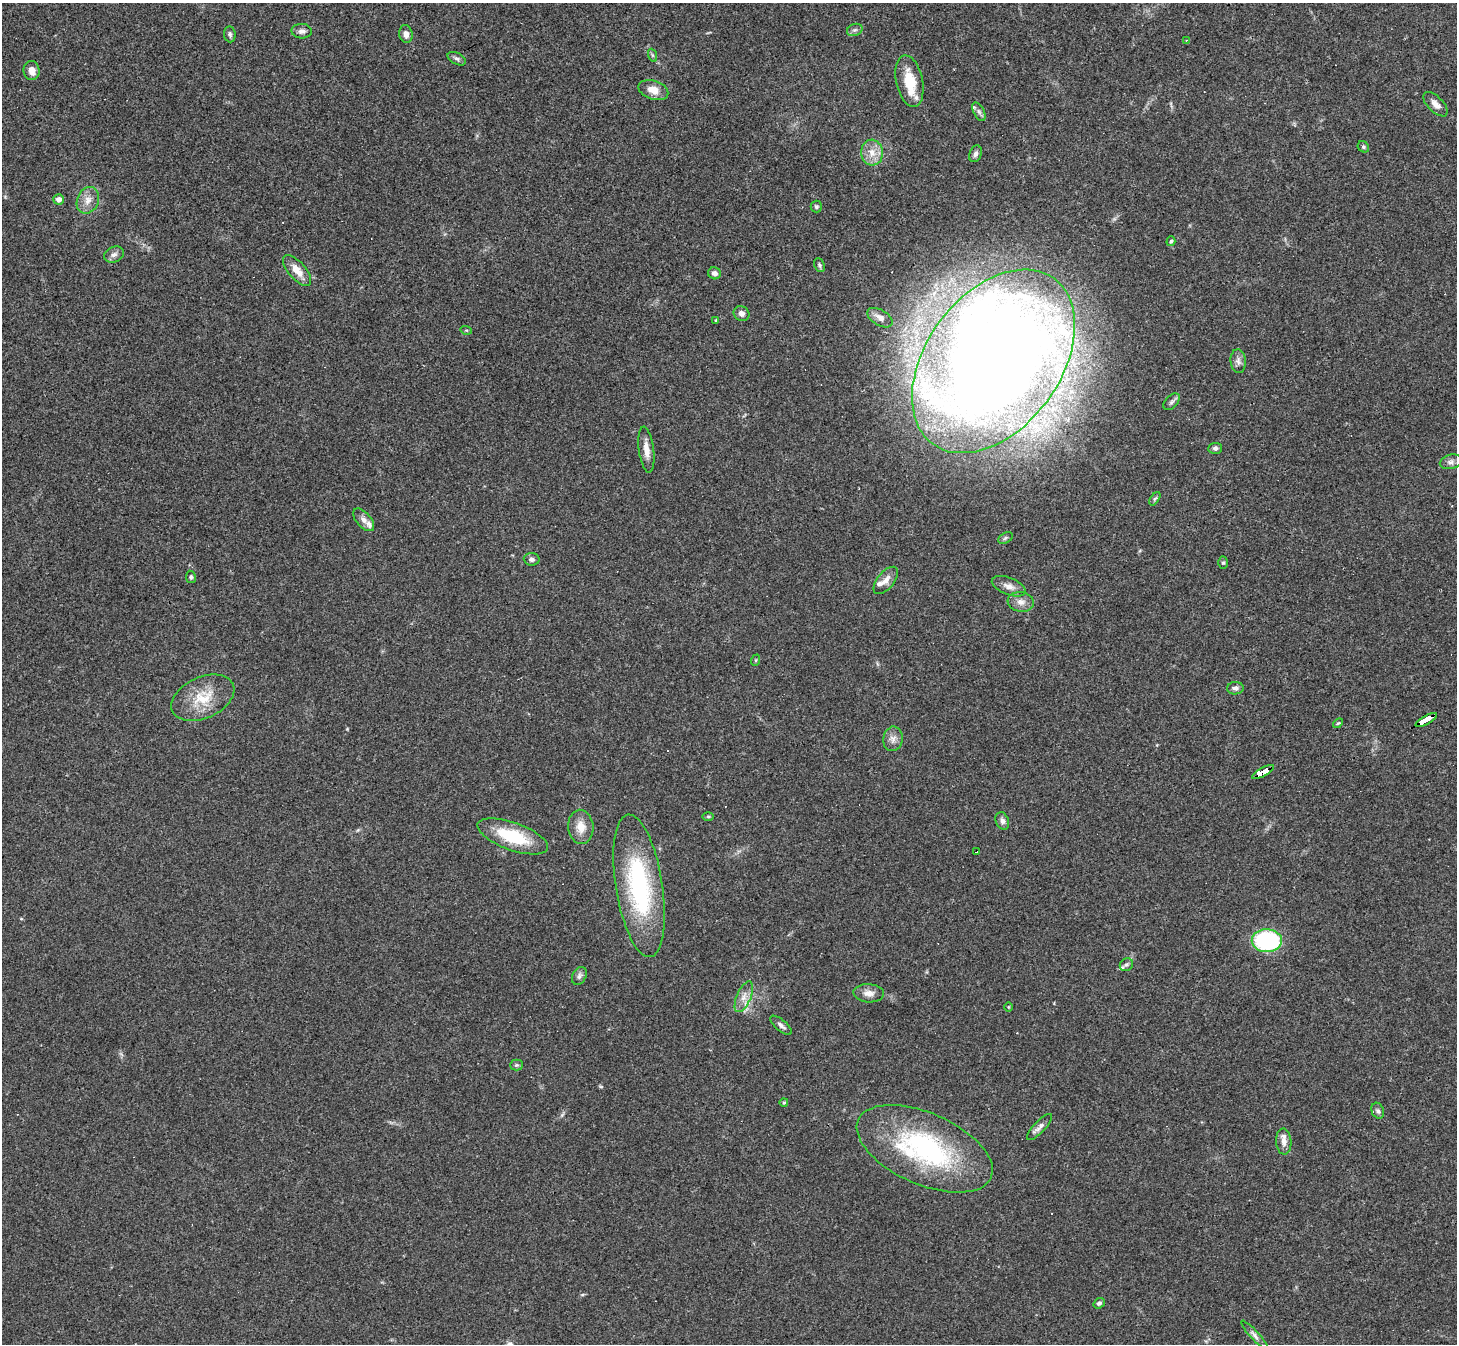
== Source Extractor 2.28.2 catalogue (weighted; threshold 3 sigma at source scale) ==
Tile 10 of 4 x 4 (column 2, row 3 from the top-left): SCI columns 1455-2909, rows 1496-2837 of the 5818 x 5810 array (HDU 1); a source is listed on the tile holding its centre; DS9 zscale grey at full resolution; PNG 1459 x 1346 px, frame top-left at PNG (2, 3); each listed source drawn as its Kron ellipse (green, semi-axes under 4 px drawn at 4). Shown black and unused: <1% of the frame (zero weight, under 3 of 4 exposures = <1% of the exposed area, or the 3 px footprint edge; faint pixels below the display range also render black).
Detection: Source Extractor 2.28.2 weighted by HDU 2 'WHT'; one run over the whole footprint, this tile lists its part. Background 0.0538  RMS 0.0051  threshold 0.0228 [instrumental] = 3 sigma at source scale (4.5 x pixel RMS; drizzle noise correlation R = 1.50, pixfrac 1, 0.05/0.05 arcsec/px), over >= 5 px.
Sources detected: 80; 3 cosmic-ray / hot-pixel residue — neither listed nor drawn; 7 inside a brighter listed object's ellipse — not listed separately; the other 70 listed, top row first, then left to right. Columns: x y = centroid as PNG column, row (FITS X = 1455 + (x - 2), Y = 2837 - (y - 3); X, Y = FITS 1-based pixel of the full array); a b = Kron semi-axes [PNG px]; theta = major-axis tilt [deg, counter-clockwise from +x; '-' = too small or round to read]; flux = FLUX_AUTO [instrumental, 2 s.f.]
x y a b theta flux
855 30 8 6 19 1.3
302 31 10 7 -2 2.2
230 34 8 5 -84 1.3
406 34 9 6 -82 2.7
1186 40 3 3 - 0.44
652 55 7 4 -71 0.79
457 59 10 5 -28 1.4
32 71 9 8 - 3.4
909 81 26 13 -78 14
653 90 15 9 -18 6
1435 104 15 7 -45 3.3
979 112 10 5 -63 1.6
1363 147 6 5 - 0.86
872 153 13 11 -87 5.8
975 154 8 6 69 1.7
58 199 5 5 - 3.2
88 200 14 10 67 4.8
816 207 6 5 - 0.95
1171 241 5 4 - 0.8
114 255 10 7 23 2.2
819 265 7 5 -65 1
297 271 19 8 -49 6.1
714 273 6 6 - 1.9
741 314 8 7 - 2.3
880 318 14 8 -31 3.4
716 320 4 3 - 0.42
466 330 6 3 -17 0.54
993 361 103 67 54 970
1238 361 12 7 -85 2.2
1172 402 10 6 45 1.5
1215 448 7 5 3 1.3
646 450 23 7 -82 5.3
1451 462 11 7 15 2.1
1155 499 8 4 56 0.85
364 520 14 7 -49 2.8
1005 538 8 5 28 1
532 559 8 6 -4 1.5
1223 563 6 5 - 0.8
191 577 6 5 - 0.92
886 580 16 8 52 3.5
1009 586 18 8 -21 3.8
1021 602 13 10 -8 3.8
756 660 6 3 71 0.49
1235 688 8 6 1 1.9
203 698 33 20 24 16
1426 720 12 3 29 200
1338 723 6 3 43 0.58
893 739 12 9 80 3.3
1263 772 12 4 29 140
708 816 6 4 0 0.7
1002 821 9 6 -69 1.8
581 827 17 12 -85 6.3
513 836 37 14 -20 23
976 852 3 2 - 1.2
639 886 72 23 -81 67
1267 941 15 11 -1 56
1126 965 7 6 - 1.4
579 976 9 6 63 1.7
869 993 15 9 -4 3.9
744 997 16 7 67 4.2
1008 1007 5 3 - 0.44
781 1025 13 5 -41 1.9
516 1065 6 5 - 0.83
784 1102 4 3 - 0.75
1378 1111 8 6 -69 1.3
1039 1127 17 6 46 2.4
1284 1142 13 7 -87 3.3
925 1149 72 35 -24 86
1099 1303 6 5 - 1.2
1254 1335 19 4 -48 2.2
Overlapping masked pixels (flux is a lower limit): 2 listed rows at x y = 1426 720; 1263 772